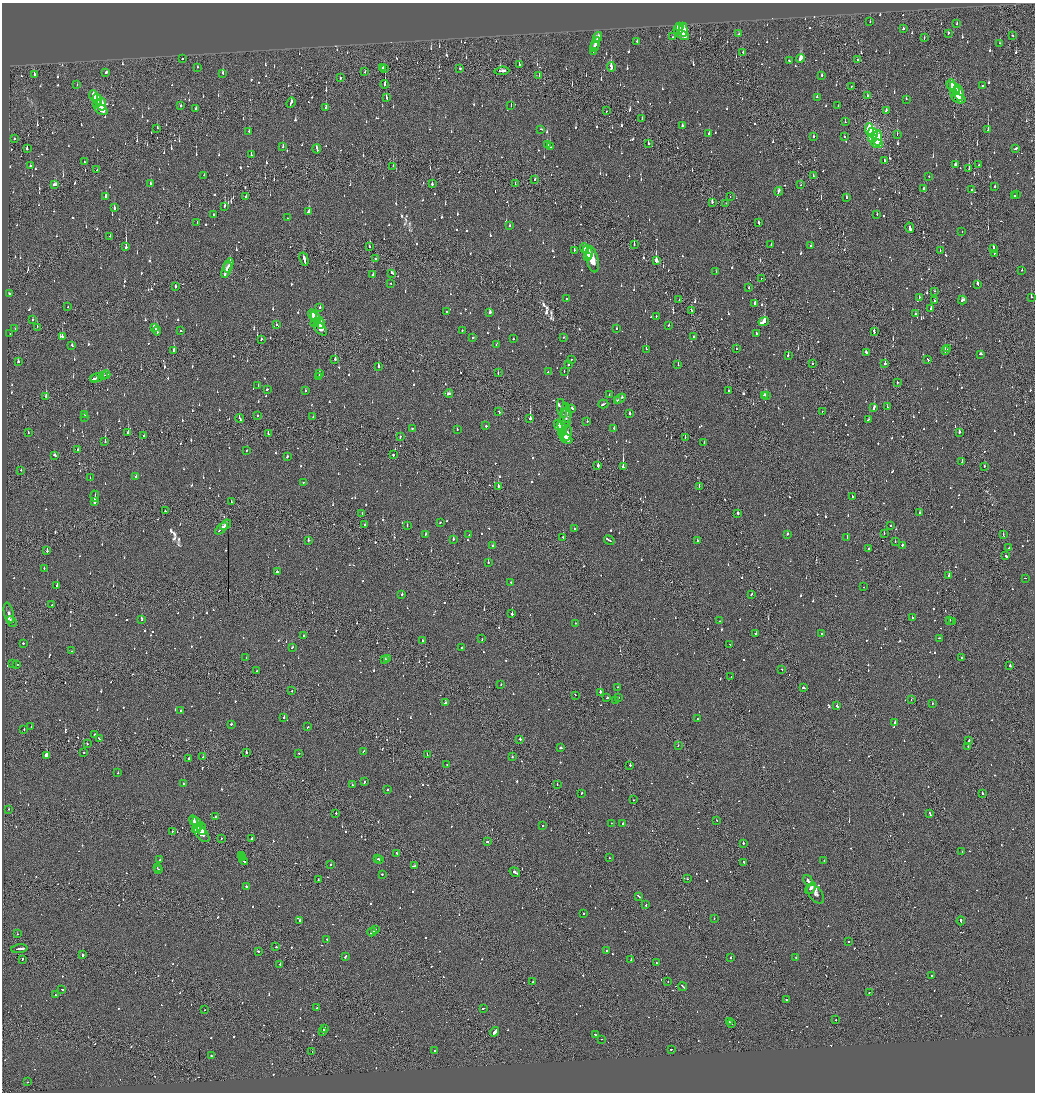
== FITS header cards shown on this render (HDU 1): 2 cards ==
NAXIS1  =                 2065
NAXIS2  =                 2180

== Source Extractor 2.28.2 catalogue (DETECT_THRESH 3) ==
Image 2065 x 2180 px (HDU 1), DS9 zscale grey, zoomed out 1/2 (1 PNG px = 2 x 2 image px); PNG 1037 x 1094 px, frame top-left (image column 1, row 2179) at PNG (2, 3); each listed source drawn as its Kron ellipse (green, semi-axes under 4 px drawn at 4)
Background -0.149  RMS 0.093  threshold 0.278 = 3 sigma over >= 5 px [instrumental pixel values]
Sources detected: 1621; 108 cannot appear on this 1/2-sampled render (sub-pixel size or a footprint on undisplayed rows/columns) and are neither listed nor drawn; of the other 1513, the 500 brightest by FLUX_AUTO listed and drawn (1013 fainter detections omitted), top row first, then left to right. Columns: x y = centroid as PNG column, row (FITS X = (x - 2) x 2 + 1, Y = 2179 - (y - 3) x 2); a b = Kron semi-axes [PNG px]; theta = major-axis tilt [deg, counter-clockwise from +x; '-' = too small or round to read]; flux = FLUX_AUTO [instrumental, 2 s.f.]
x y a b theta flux
870 22 2 2 - 70
957 24 2 2 - 60
679 26 4 3 - 120
678 29 5 4 - 220
903 29 2 2 - 170
683 30 7 4 -86 250
948 33 3 2 - 120
739 34 2 2 - 71
683 35 6 4 -28 210
1012 35 3 2 - 86
598 37 4 2 - 190
672 37 2 2 - 140
924 37 3 1 - 82
637 41 2 2 - 64
596 43 7 2 72 520
999 43 2 2 - 200
594 47 5 2 - 260
593 52 2 2 - 200
743 52 2 1 - 76
182 59 2 2 - 60
800 59 4 3 - 420
858 59 3 2 - 120
789 61 3 2 - 120
519 65 2 2 - 180
197 67 2 2 - 61
383 67 2 2 - 200
611 67 5 2 - 310
459 68 2 2 - 190
385 69 2 1 - 160
502 71 7 2 5 260
106 72 3 2 - 220
365 72 3 1 - 150
223 73 4 2 - 100
34 74 3 2 - 120
539 75 2 2 - 110
822 75 2 2 - 63
340 78 2 2 - 120
385 84 4 2 - 320
77 85 2 2 - 73
951 85 5 3 - 290
851 86 2 2 - 93
982 86 2 2 - 640
955 88 7 4 -65 330
954 93 4 4 - 250
959 93 7 4 -84 300
867 95 2 2 - 300
94 96 5 3 - 290
386 97 3 2 - 140
817 97 2 2 - 110
97 99 6 3 -68 310
906 99 2 2 - 76
958 99 7 4 -18 250
291 103 5 2 - 220
97 104 4 3 - 220
102 104 7 4 -81 250
181 106 2 2 - 280
511 106 2 1 - 77
838 106 3 2 - 150
196 108 3 2 - 75
326 108 4 2 - 170
101 109 7 5 -32 250
886 110 3 2 - 130
607 111 2 2 - 93
642 119 2 2 - 120
845 122 3 2 - 73
682 125 2 2 - 220
157 128 2 2 - 68
541 129 2 2 - 76
869 130 6 4 -84 960
988 130 3 2 - 260
249 131 2 2 - 63
709 133 2 2 - 140
873 133 6 3 -61 890
897 134 2 1 - 79
814 136 2 2 - 190
844 137 2 2 - 160
14 138 2 2 - 110
872 138 4 4 - 750
877 138 8 4 86 890
648 143 3 2 - 200
877 143 6 4 -20 680
548 145 3 2 - 78
283 147 2 2 - 94
550 147 2 2 - 310
1015 148 3 2 - 140
27 149 3 2 - 380
317 149 4 2 - 120
251 155 2 1 - 230
884 160 2 2 - 100
84 162 2 2 - 64
955 164 2 2 - 78
979 165 2 2 - 1000
30 166 2 2 - 270
393 166 2 1 - 62
969 168 3 1 - 110
97 170 2 1 - 75
204 175 2 2 - 64
813 175 2 1 - 64
929 176 2 2 - 60
535 179 2 2 - 69
150 184 3 2 - 170
432 184 2 2 - 190
515 184 3 1 - 110
55 185 4 2 - 130
800 185 2 1 - 71
995 187 3 2 - 120
924 188 2 2 - 140
972 190 2 2 - 100
778 191 4 2 - 190
1016 194 2 2 - 130
1014 195 2 2 - 230
106 196 3 2 - 220
246 196 2 2 - 140
730 196 2 1 - 240
846 197 2 2 - 91
712 202 3 2 - 150
726 203 2 2 - 64
225 206 2 2 - 86
114 208 2 2 - 190
309 211 3 2 - 480
877 214 2 2 - 130
213 215 2 2 - 92
287 218 2 2 - 73
197 222 2 2 - 85
758 222 3 2 - 93
509 226 2 2 - 77
910 228 5 2 - 1900
962 231 2 1 - 120
110 236 2 2 - 65
771 244 2 2 - 180
634 245 2 1 - 140
811 246 2 2 - 130
126 247 3 2 - 1100
369 247 2 2 - 85
584 248 5 3 - 190
993 249 4 1 - 280
574 250 2 2 - 83
940 251 2 2 - 61
588 252 7 3 -68 200
994 253 2 2 - 71
587 256 4 3 - 130
304 259 7 2 -73 280
376 259 2 1 - 100
592 259 13 6 -78 340
656 261 3 1 - 7400
229 265 7 2 71 310
226 270 9 2 69 440
1022 270 2 2 - 99
716 272 2 2 - 87
392 273 3 2 - 150
373 275 2 2 - 70
761 278 2 1 - 72
391 284 2 2 - 110
978 284 4 2 - 390
175 286 3 1 - 260
749 288 2 2 - 110
934 291 2 1 - 88
9 294 2 2 - 87
1031 297 2 2 - 590
567 298 2 2 - 260
919 298 3 2 - 100
679 300 2 1 - 85
962 300 4 2 - 160
934 301 2 2 - 64
755 303 2 2 - 110
67 307 2 1 - 69
320 307 2 2 - 100
931 308 4 2 - 120
447 311 2 2 - 88
692 311 4 2 - 140
490 312 3 2 - 150
916 314 2 2 - 68
312 315 5 3 - 210
656 316 2 2 - 67
316 318 7 4 -59 220
33 320 3 2 - 74
764 322 5 2 - 680
315 323 5 3 - 170
320 323 6 3 -85 160
276 325 2 2 - 81
669 325 2 2 - 190
37 327 2 1 - 90
154 328 4 2 - 170
320 328 8 5 -50 200
15 329 2 2 - 61
617 329 2 2 - 71
462 330 2 2 - 110
157 331 4 2 - 190
181 331 2 1 - 77
874 331 3 2 - 410
10 333 2 1 - 61
756 333 3 2 - 110
62 336 3 2 - 120
563 337 2 2 - 79
694 337 2 2 - 82
473 338 2 2 - 69
261 339 3 2 - 81
513 339 2 2 - 65
496 344 2 2 - 88
72 345 2 2 - 93
646 349 2 2 - 210
736 349 2 2 - 60
947 349 2 1 - 150
174 351 3 2 - 300
945 351 3 2 - 280
866 352 3 2 - 740
981 354 3 2 - 120
788 355 3 2 - 140
335 359 2 2 - 150
571 359 2 2 - 190
928 359 3 2 - 140
18 361 2 2 - 120
885 363 2 2 - 400
678 364 2 2 - 94
813 364 2 1 - 99
568 365 2 2 - 130
378 366 3 2 - 230
564 371 2 2 - 62
548 372 2 2 - 76
498 373 2 2 - 62
319 374 3 2 - 180
104 375 3 2 - 380
106 375 4 1 - 220
319 376 2 2 - 270
97 377 7 2 18 400
94 378 3 2 - 190
897 382 2 2 - 130
258 386 2 2 - 82
267 389 2 2 - 77
305 391 2 2 - 66
729 391 2 2 - 74
449 394 4 2 - 110
609 395 2 2 - 71
765 395 3 2 - 110
766 395 3 2 - 110
46 396 2 2 - 320
620 398 6 2 37 180
618 400 3 2 - 120
603 404 5 2 - 130
887 407 2 2 - 160
562 408 9 5 -78 65
572 408 3 2 - 150
874 408 4 2 - 220
822 411 2 2 - 72
499 412 2 2 - 64
566 413 10 5 -83 63
629 413 2 2 - 190
85 414 2 2 - 81
257 416 2 2 - 63
313 416 2 1 - 69
85 417 2 2 - 93
530 418 2 2 - 2200
566 418 10 5 84 69
240 419 4 2 - 180
868 419 3 2 - 68
587 421 2 2 - 84
559 425 5 3 - 220
486 426 2 2 - 180
412 428 2 2 - 94
562 428 7 3 -69 250
614 428 2 2 - 73
457 429 2 2 - 120
128 432 2 2 - 370
959 432 2 2 - 180
28 433 2 1 - 140
268 433 3 1 - 64
562 433 4 3 - 180
567 433 8 5 83 220
144 436 2 2 - 62
400 437 2 2 - 84
685 437 2 1 - 78
566 439 6 4 -23 190
105 442 2 2 - 280
704 442 3 2 - 72
78 449 2 1 - 94
247 450 2 2 - 84
55 455 3 2 - 91
393 455 2 2 - 270
287 457 2 2 - 110
962 461 2 1 - 180
598 466 3 1 - 880
984 466 2 2 - 62
623 467 4 2 - 1300
21 470 2 2 - 64
136 476 2 2 - 220
90 478 2 1 - 82
303 482 2 2 - 90
498 486 2 2 - 140
699 486 2 2 - 100
95 496 5 2 - 1300
852 496 2 1 - 200
94 501 4 2 - 990
231 502 2 1 - 69
165 511 2 2 - 120
738 513 3 2 - 160
919 513 2 2 - 140
362 514 3 2 - 87
440 522 2 2 - 100
226 525 6 2 40 280
365 525 2 2 - 390
407 525 2 2 - 60
890 526 2 2 - 82
574 528 2 2 - 98
221 529 7 1 42 280
884 533 2 1 - 94
425 534 2 2 - 220
469 534 2 2 - 70
787 534 2 2 - 350
1003 534 2 1 - 100
563 537 2 2 - 93
847 538 2 2 - 350
453 539 2 2 - 160
308 540 2 2 - 190
609 540 5 2 - 420
697 541 2 2 - 330
895 541 2 1 - 86
902 545 2 2 - 530
493 546 2 2 - 84
1009 547 3 2 - 110
868 549 2 2 - 77
47 551 2 2 - 180
1006 556 3 2 - 190
488 562 2 2 - 110
44 568 2 2 - 95
277 572 4 2 - 120
949 575 3 2 - 260
1025 578 2 1 - 96
511 582 2 2 - 64
57 586 3 2 - 440
863 587 2 1 - 69
402 594 2 2 - 130
751 594 3 2 - 99
52 605 2 2 - 100
9 613 10 4 -77 69
512 614 2 2 - 290
912 617 2 2 - 140
142 619 3 2 - 200
949 620 2 2 - 360
12 621 6 2 -49 250
720 621 2 2 - 79
953 621 4 2 - 170
575 623 2 2 - 71
756 634 2 2 - 120
822 634 2 2 - 280
304 635 2 2 - 66
939 638 3 2 - 110
482 639 2 1 - 150
423 641 2 2 - 89
23 643 2 2 - 120
730 644 2 1 - 62
292 647 3 2 - 98
462 647 2 2 - 86
72 651 2 2 - 81
961 657 2 2 - 120
246 658 2 1 - 67
385 659 3 2 - 140
388 659 3 2 - 210
12 663 2 2 - 69
17 664 2 1 - 69
1010 666 2 2 - 210
782 669 2 2 - 87
257 671 2 1 - 66
731 677 2 2 - 120
501 685 2 2 - 63
617 687 2 2 - 85
803 688 3 2 - 96
292 691 2 1 - 100
600 692 2 2 - 710
575 695 2 1 - 68
618 697 2 1 - 110
607 698 2 2 - 150
911 700 2 1 - 110
616 701 2 2 - 130
445 703 3 2 - 320
932 703 2 2 - 110
837 706 3 2 - 330
180 711 2 2 - 66
284 717 2 2 - 140
697 719 2 2 - 120
895 723 2 2 - 230
231 724 2 2 - 150
31 726 2 1 - 120
308 727 2 2 - 96
24 729 2 2 - 73
95 734 2 2 - 76
99 739 3 2 - 330
520 739 2 2 - 210
969 740 3 2 - 81
87 744 2 2 - 98
678 745 2 2 - 63
968 747 2 2 - 91
561 748 3 2 - 98
84 752 2 1 - 61
246 752 2 2 - 220
363 752 4 2 - 110
299 753 2 2 - 84
46 755 2 2 - 1200
427 755 2 1 - 190
203 757 3 2 - 100
512 757 2 2 - 90
189 758 2 2 - 100
447 765 2 2 - 240
630 765 2 2 - 200
118 773 2 2 - 150
364 782 3 2 - 71
184 784 2 2 - 99
557 784 2 1 - 89
352 785 2 2 - 170
387 790 2 2 - 310
581 793 2 2 - 84
982 794 2 1 - 260
633 800 2 1 - 79
9 809 2 1 - 110
336 813 2 1 - 97
930 814 4 2 - 130
216 817 2 2 - 96
194 820 5 2 - 110
717 821 2 2 - 120
611 823 2 2 - 130
197 824 7 3 -62 120
623 824 2 2 - 94
543 826 2 2 - 63
197 828 5 4 - 100
202 828 6 4 -86 93
172 831 2 1 - 76
202 834 9 5 -46 120
221 838 2 1 - 64
252 838 2 2 - 250
487 841 2 2 - 190
743 843 2 2 - 430
962 851 2 2 - 87
397 854 3 2 - 90
242 856 2 1 - 150
242 858 2 1 - 130
610 858 2 1 - 120
377 859 2 1 - 75
379 859 2 2 - 140
160 860 2 2 - 97
824 860 2 2 - 72
243 861 5 2 - 520
743 862 2 2 - 220
331 865 2 2 - 290
414 866 3 2 - 130
157 868 2 1 - 100
158 870 2 2 - 110
515 872 5 2 - 230
382 874 2 2 - 76
687 879 2 2 - 120
318 880 2 1 - 90
808 880 5 3 - 60
247 887 3 2 - 150
811 888 6 4 49 62
816 894 10 6 -50 68
638 896 4 2 - 150
646 905 2 2 - 120
584 913 2 2 - 87
714 919 2 2 - 160
300 920 2 2 - 210
961 921 4 2 - 600
376 930 3 2 - 76
372 932 4 2 - 300
17 934 2 1 - 160
327 939 2 2 - 81
849 941 2 2 - 70
276 947 2 1 - 180
19 949 8 2 7 320
258 951 2 2 - 170
607 951 2 2 - 510
83 955 2 2 - 400
345 956 3 2 - 92
731 957 2 2 - 450
796 957 2 1 - 360
22 959 3 1 - 150
631 959 2 1 - 270
656 963 2 2 - 97
280 964 2 1 - 73
932 976 2 2 - 190
533 982 2 2 - 130
668 982 2 1 - 71
683 986 4 2 - 150
62 990 2 2 - 79
869 992 2 2 - 59
55 995 2 2 - 74
786 1000 2 1 - 730
317 1008 2 2 - 69
483 1008 2 1 - 65
204 1010 2 2 - 68
836 1020 2 2 - 190
729 1022 2 2 - 96
732 1024 2 2 - 65
324 1028 2 2 - 140
323 1031 4 2 - 130
494 1032 5 2 - 310
596 1035 3 2 - 170
601 1039 2 1 - 100
672 1049 2 1 - 160
435 1050 2 2 - 88
312 1052 2 2 - 100
211 1056 2 2 - 130
28 1082 2 1 - 79
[1013 fainter detections neither listed nor drawn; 108 sub-pixel or undisplayed-footprint detections neither listed nor drawn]